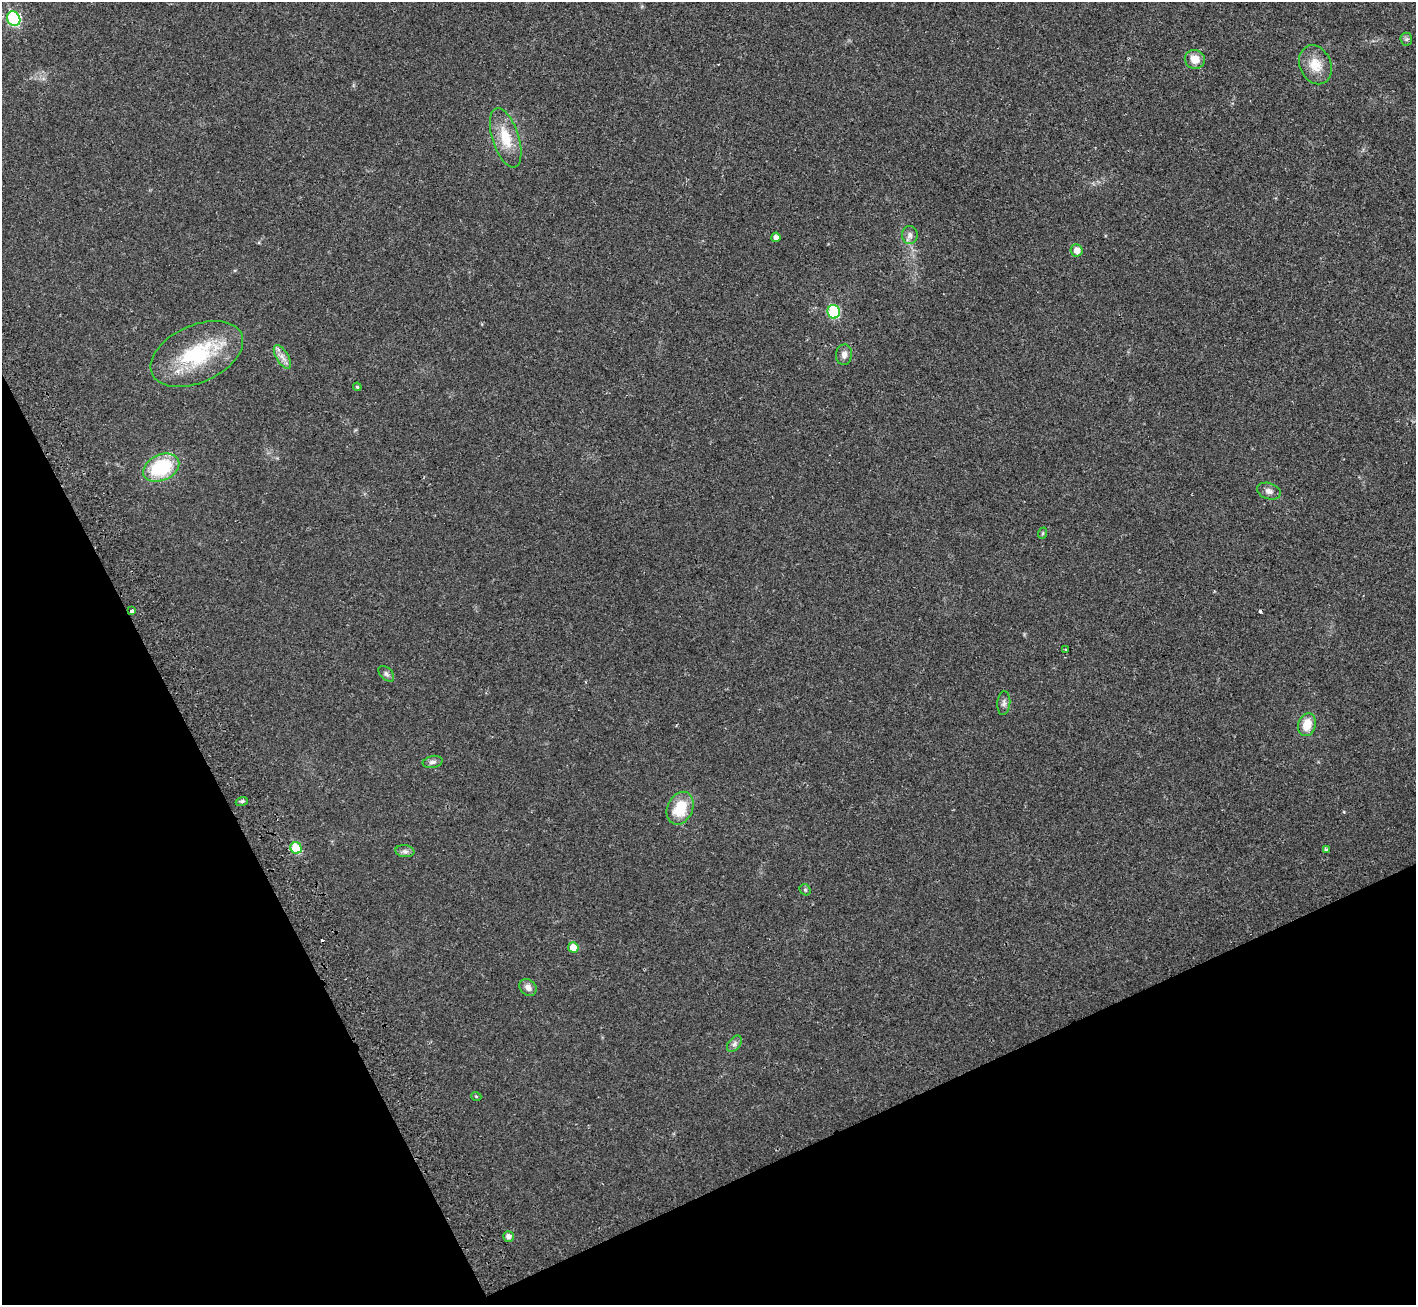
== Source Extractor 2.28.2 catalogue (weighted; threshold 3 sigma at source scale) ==
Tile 14 of 4 x 4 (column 2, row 4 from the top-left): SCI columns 1508-2921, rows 211-1513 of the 5813 x 5816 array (HDU 1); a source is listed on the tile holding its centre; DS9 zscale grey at full resolution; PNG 1418 x 1307 px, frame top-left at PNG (2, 2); each listed source drawn as its Kron ellipse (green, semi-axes under 4 px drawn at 4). Shown black and unused: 24% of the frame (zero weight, under 2 of 3 exposures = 4% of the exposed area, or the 3 px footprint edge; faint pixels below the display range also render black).
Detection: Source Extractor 2.28.2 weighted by HDU 2 'WHT'; one run over the whole footprint, this tile lists its part. Background 0.0274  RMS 0.0043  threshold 0.0194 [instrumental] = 3 sigma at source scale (4.5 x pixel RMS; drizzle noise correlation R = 1.50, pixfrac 1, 0.05/0.05 arcsec/px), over >= 5 px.
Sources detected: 36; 2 cosmic-ray / hot-pixel residue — neither listed nor drawn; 1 inside a brighter listed object's ellipse — not listed separately; the other 33 listed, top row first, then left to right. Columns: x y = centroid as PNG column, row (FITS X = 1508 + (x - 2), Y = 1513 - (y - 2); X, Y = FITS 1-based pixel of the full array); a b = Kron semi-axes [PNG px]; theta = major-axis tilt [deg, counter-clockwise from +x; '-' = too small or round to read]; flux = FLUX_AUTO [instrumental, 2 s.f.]
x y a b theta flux
14 19 7 6 - 37
1406 39 6 6 - 0.8
1195 59 10 9 - 4.7
1315 65 20 15 -66 7.1
506 138 31 13 -72 11
910 235 9 8 - 1.8
776 237 5 4 - 1.6
1077 250 6 6 - 3.2
834 312 7 6 - 28
197 354 49 28 24 32
844 355 10 8 82 2
282 357 13 6 -60 2.4
357 387 4 4 - 0.46
161 468 19 13 25 25
1269 491 12 8 -17 1.9
1043 533 6 4 71 0.53
132 611 4 3 - 2.3
1066 650 4 2 - 0.41
386 674 9 5 -45 1
1004 703 12 6 85 1.5
1307 725 12 8 73 7.1
433 762 10 6 11 1.4
242 801 6 4 19 0.67
680 808 17 12 66 12
296 848 6 5 - 14
1326 849 3 3 - 0.63
405 851 9 6 -8 1.4
805 890 6 5 - 0.62
573 948 5 5 - 6.5
528 987 9 7 -44 2.2
734 1044 9 6 50 1.4
476 1096 5 3 - 0.38
508 1236 5 5 - 1.9
Overlapping masked pixels (flux is a lower limit): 1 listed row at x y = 132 611